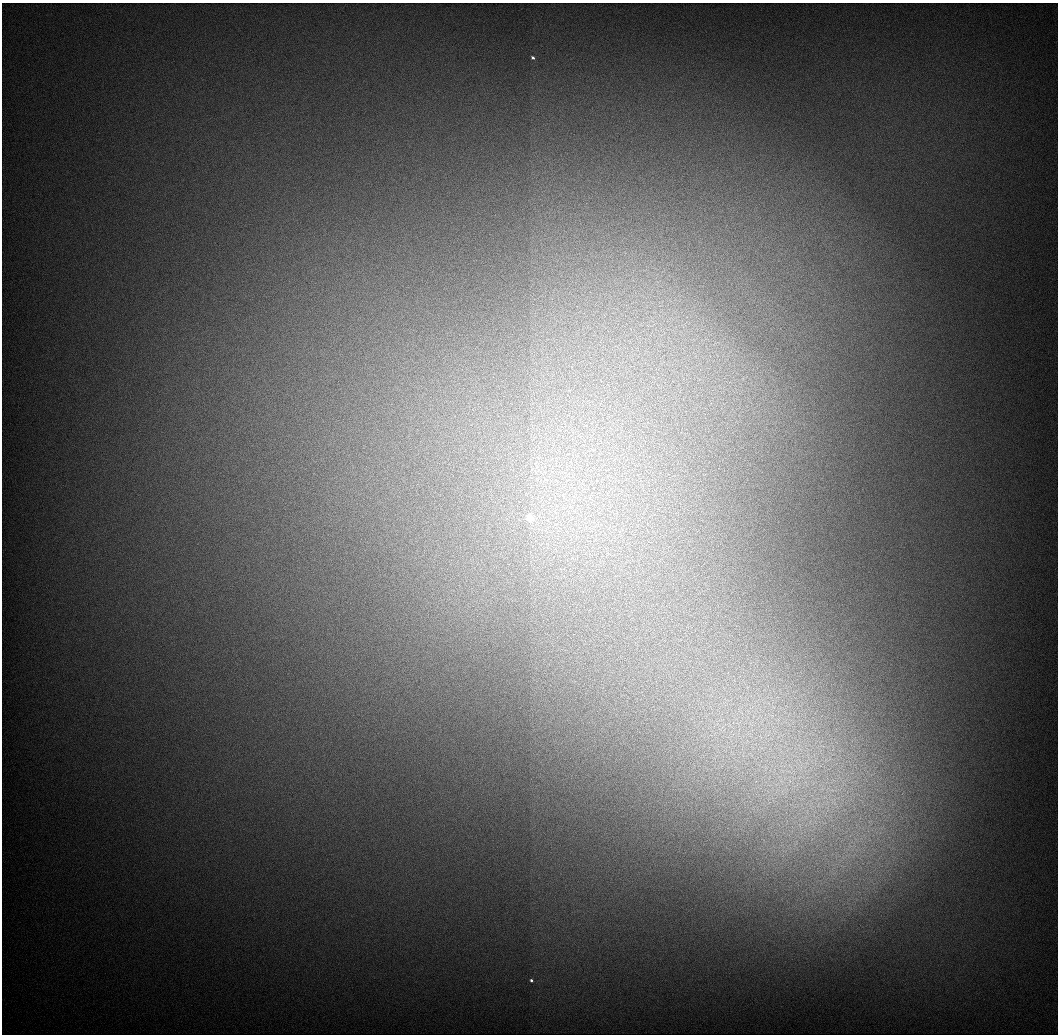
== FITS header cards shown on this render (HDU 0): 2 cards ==
NAXIS1  =                 1056 / Length of Axis 1 (Serial)
NAXIS2  =                 1032 / Length of Axis 2 (Parallel)

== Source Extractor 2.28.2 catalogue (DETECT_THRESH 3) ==
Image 1056 x 1032 px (HDU 0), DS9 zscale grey, 1 PNG px = 1 image px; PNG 1060 x 1036 px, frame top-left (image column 1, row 1032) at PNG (2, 3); no overlay
Background 550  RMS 5.9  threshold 17.8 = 3 sigma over >= 5 px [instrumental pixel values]
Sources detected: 7; all 7 listed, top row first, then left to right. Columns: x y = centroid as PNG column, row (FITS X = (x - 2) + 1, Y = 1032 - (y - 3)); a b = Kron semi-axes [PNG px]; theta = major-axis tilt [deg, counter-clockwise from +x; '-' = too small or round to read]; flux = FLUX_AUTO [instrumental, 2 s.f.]
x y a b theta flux
533 58 4 3 - 960
530 518 4 3 - 33000
790 781 7 4 -71 1300
834 802 17 10 -56 6600
818 805 10 6 61 2800
810 822 8 5 58 1500
531 980 3 3 - 1200